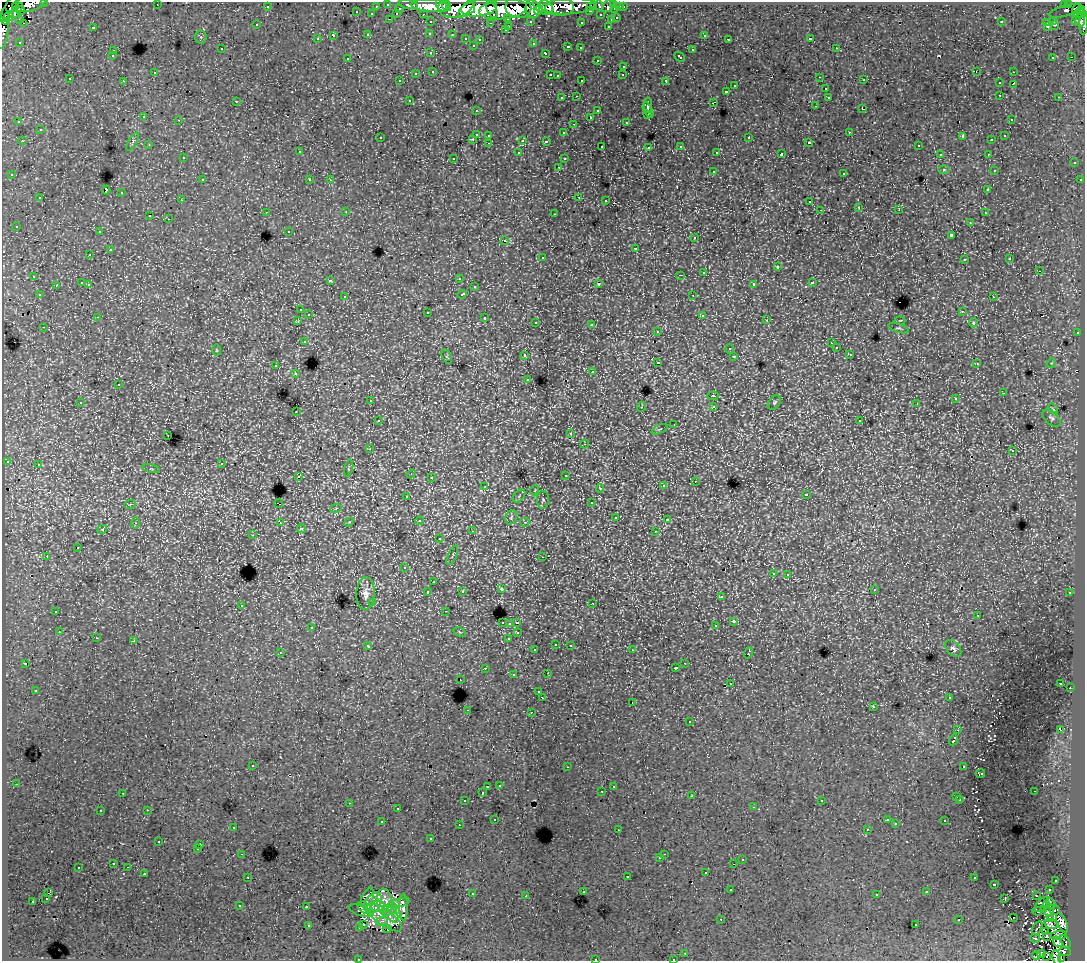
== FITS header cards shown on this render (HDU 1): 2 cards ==
NAXIS1  =                 1083
NAXIS2  =                  959

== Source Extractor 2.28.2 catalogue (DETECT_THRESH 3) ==
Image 1083 x 959 px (HDU 1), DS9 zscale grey, 1 PNG px = 1 image px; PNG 1087 x 963 px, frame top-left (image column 1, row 959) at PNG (2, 2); each listed source drawn as its Kron ellipse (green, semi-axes under 4 px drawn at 4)
Background 269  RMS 2.3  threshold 6.84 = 3 sigma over >= 5 px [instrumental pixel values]
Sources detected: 560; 6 with non-positive FLUX_AUTO (blend fragments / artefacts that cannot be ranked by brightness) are neither listed nor drawn; of the other 554, the 500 brightest by FLUX_AUTO listed and drawn (54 fainter detections omitted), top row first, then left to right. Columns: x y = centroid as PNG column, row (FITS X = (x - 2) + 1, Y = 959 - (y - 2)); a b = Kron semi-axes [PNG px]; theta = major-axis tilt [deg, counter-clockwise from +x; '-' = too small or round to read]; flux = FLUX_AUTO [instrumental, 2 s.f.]
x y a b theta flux
45 2 3 2 - 5600
29 4 17 7 12 64000
388 4 3 3 - 7900
614 4 3 3 - 10000
1064 4 3 3 - 5900
157 5 3 2 - 170
408 5 10 3 -11 22000
441 5 7 4 -54 100000
1069 5 4 3 - 19000
16 6 3 3 - 26000
267 6 3 3 - 2800
376 6 3 2 - 1400
430 6 19 6 -4 310000
447 6 5 3 - 78000
543 6 11 7 -34 210000
557 6 17 9 -5 190000
569 6 28 8 4 150000
590 6 3 2 - 3300
599 6 5 3 - 8300
608 6 7 5 45 13000
457 7 18 10 3 410000
518 7 13 10 -11 230000
593 7 3 3 - 2300
620 7 3 3 - 2000
623 7 3 3 - 3300
10 8 15 5 61 16000
400 8 3 3 - 1800
479 8 18 8 7 590000
466 9 11 4 47 160000
503 9 24 9 6 700000
532 9 9 7 -79 250000
549 9 4 3 - 80000
615 9 3 3 - 10000
21 10 4 3 - 45000
492 10 9 4 -65 110000
538 10 4 4 - 110000
1076 10 7 4 74 210000
1082 10 4 3 - 170000
590 11 3 3 - 1100
1066 11 17 5 14 8800
16 12 10 4 52 140000
357 12 3 2 - 650
372 14 3 3 - 2300
397 14 3 2 - 350
423 14 3 2 - 3100
1080 14 6 4 -3 89000
601 15 3 3 - 2300
9 16 6 3 43 87000
508 18 3 3 - 1300
617 18 3 3 - 1100
19 19 3 3 - 1900
390 19 3 2 - 530
611 20 3 3 - 790
1076 20 3 3 - 9700
1080 20 6 5 - 36000
530 21 3 3 - 2400
1054 21 3 3 - 2600
6 22 4 3 - 120000
431 22 3 3 - 3000
581 22 3 3 - 240
1001 22 3 2 - 190
24 23 3 2 - 240
490 23 3 2 - 170
1046 23 3 2 - 280
1084 24 11 3 87 34000
257 25 3 3 - 350
1054 25 3 2 - 260
509 26 3 2 - 680
608 26 3 2 - 740
93 27 3 3 - 1900
1047 27 3 2 - 250
3 29 20 5 84 45000
505 30 3 2 - 400
430 33 3 3 - 360
368 34 3 3 - 960
333 35 4 3 - 1100
452 35 3 3 - 450
704 35 3 3 - 600
201 37 6 6 - 250
466 38 3 3 - 610
811 38 3 3 - 18000
317 39 3 3 - 410
480 39 3 3 - 340
728 39 3 2 - 170
19 42 3 2 - 180
533 44 4 3 - 220
473 45 3 2 - 240
568 47 3 3 - 880
580 48 3 2 - 280
836 48 3 2 - 540
221 49 3 3 - 400
692 50 3 3 - 780
113 51 3 3 - 590
431 53 3 3 - 460
546 53 4 3 - 910
112 56 3 3 - 270
680 57 6 3 -42 820
1053 57 3 2 - 260
1071 57 2 2 - 180
347 58 2 2 - 140
597 60 3 3 - 460
624 66 3 3 - 670
433 71 3 3 - 530
976 71 2 2 - 280
1013 72 3 2 - 540
154 73 3 2 - 210
416 73 3 3 - 1100
550 75 3 2 - 810
623 75 3 2 - 210
557 76 3 3 - 290
820 77 2 2 - 270
70 79 3 3 - 340
864 80 3 2 - 290
123 81 3 3 - 160
400 81 3 2 - 260
582 81 3 2 - 1100
666 81 4 3 - 2000
999 83 3 3 - 600
1013 84 3 2 - 250
735 86 3 3 - 570
825 89 3 3 - 530
726 91 3 3 - 830
1000 95 3 2 - 600
577 96 3 2 - 490
828 97 3 3 - 570
1059 97 3 2 - 430
562 98 3 3 - 530
409 100 3 2 - 430
236 101 3 2 - 260
713 102 4 2 - 850
648 105 7 2 -88 4100
815 106 3 2 - 260
862 109 4 3 - 1400
476 110 3 2 - 410
648 110 8 3 -63 2500
598 111 3 3 - 750
648 115 3 3 - 570
144 117 3 3 - 580
591 117 3 2 - 850
1011 119 3 2 - 280
179 120 3 2 - 340
19 122 3 2 - 240
626 122 3 3 - 340
574 124 3 2 - 180
40 130 3 3 - 1000
849 132 3 2 - 380
563 133 3 3 - 290
476 134 3 3 - 1600
489 135 3 3 - 510
963 136 4 2 - 970
1005 136 3 3 - 320
380 138 3 2 - 350
749 138 3 3 - 910
473 139 3 3 - 770
523 140 3 3 - 1600
992 140 3 3 - 290
22 141 3 2 - 550
546 141 4 3 - 340
133 142 10 3 61 270
809 142 4 4 - 200
489 143 3 2 - 510
149 145 3 3 - 240
602 146 3 2 - 360
681 146 3 3 - 480
918 146 3 2 - 430
649 147 3 3 - 270
299 152 3 3 - 640
717 152 3 3 - 290
519 153 3 3 - 470
781 154 4 3 - 2400
940 154 3 2 - 270
988 154 3 2 - 420
183 158 3 2 - 360
454 158 3 3 - 300
564 159 3 3 - 290
1074 163 3 3 - 750
559 167 3 3 - 460
944 170 6 4 0 200
994 170 3 3 - 340
713 171 3 3 - 740
844 173 3 3 - 870
12 175 3 3 - 360
202 180 3 3 - 620
310 180 3 3 - 370
330 180 3 3 - 200
1080 180 3 2 - 330
106 190 4 3 - 1800
988 190 3 3 - 520
121 193 3 3 - 1200
579 197 3 2 - 710
40 198 3 3 - 780
181 200 2 2 - 280
606 200 3 2 - 310
810 202 3 2 - 290
859 207 3 3 - 360
820 210 3 2 - 150
899 210 2 2 - 260
266 212 3 2 - 350
346 212 3 2 - 360
985 213 3 2 - 350
554 214 3 2 - 410
149 215 3 2 - 220
168 219 3 2 - 380
970 222 3 3 - 330
16 226 3 3 - 290
289 231 3 3 - 230
99 232 3 3 - 450
951 235 4 3 - 2100
694 238 3 3 - 450
505 241 3 2 - 1400
635 248 3 3 - 1200
110 250 3 3 - 1100
90 255 3 2 - 330
542 257 3 3 - 500
1010 259 3 3 - 340
964 260 3 3 - 410
777 267 3 3 - 1300
1039 271 3 2 - 430
704 272 3 3 - 1000
680 275 3 2 - 7400
34 276 3 3 - 550
459 278 3 3 - 310
330 280 3 3 - 470
82 283 3 3 - 1100
599 283 3 3 - 3600
812 283 3 3 - 960
89 284 3 3 - 560
754 284 4 3 - 2200
56 285 3 3 - 370
474 287 3 3 - 420
462 294 5 3 - 960
39 295 3 3 - 340
693 295 3 2 - 510
345 297 3 3 - 350
993 297 3 2 - 360
300 310 3 2 - 410
962 311 3 3 - 330
428 312 3 3 - 1300
309 315 3 3 - 630
702 315 3 3 - 550
98 317 3 3 - 330
485 318 3 3 - 950
767 320 3 2 - 420
900 320 5 3 - 160
298 321 4 4 - 160
536 322 3 3 - 360
973 323 4 4 - 530
592 325 3 3 - 2500
44 327 3 2 - 310
899 328 10 4 -16 350
657 331 3 3 - 590
1077 333 3 2 - 720
304 341 3 3 - 620
831 343 3 3 - 160
836 348 3 3 - 440
730 349 5 3 - 190
216 350 6 3 -90 160
850 354 3 3 - 390
525 355 4 3 - 550
447 356 7 4 -65 210
733 356 4 3 - 320
658 362 3 3 - 1900
1051 363 5 4 - 140
977 364 3 3 - 270
276 366 3 3 - 880
592 372 3 3 - 830
296 374 4 3 - 460
528 379 4 3 - 440
118 385 3 3 - 400
1003 393 4 3 - 290
713 396 6 4 -1 190
955 399 3 3 - 310
370 401 3 2 - 480
80 402 3 3 - 380
774 402 8 5 51 350
917 404 4 3 - 170
714 406 3 3 - 490
641 407 5 3 - 160
1053 409 6 3 -54 200
296 412 3 2 - 250
1052 418 11 6 -42 510
378 421 4 3 - 300
860 421 3 2 - 240
674 424 3 2 - 170
659 429 8 3 22 230
571 434 3 3 - 460
168 435 3 2 - 350
585 444 4 3 - 280
370 449 3 2 - 280
1012 451 3 3 - 360
7 461 3 3 - 440
222 463 3 3 - 350
38 465 3 3 - 430
349 468 9 3 75 190
151 469 9 3 -12 280
411 474 5 4 - 140
565 475 3 3 - 410
298 476 3 2 - 160
431 477 3 3 - 310
695 481 3 3 - 330
485 486 3 2 - 490
663 486 3 3 - 580
600 488 4 3 - 410
535 490 5 3 - 130
806 494 3 3 - 330
407 496 4 4 - 360
519 496 8 4 46 330
543 500 9 6 88 400
278 503 4 2 - 680
591 503 4 3 - 350
130 504 6 3 19 150
336 508 6 3 19 150
511 517 7 5 69 380
616 518 3 3 - 1100
667 520 4 4 - 420
419 521 4 3 - 390
349 522 6 3 44 170
525 522 5 3 - 500
136 523 5 4 - 180
280 523 3 3 - 360
102 529 5 4 - 150
301 529 4 4 - 410
472 531 3 2 - 160
656 531 3 2 - 530
253 535 4 3 - 340
439 539 3 3 - 550
78 548 3 2 - 440
452 555 10 2 66 180
47 556 3 2 - 1200
543 557 3 2 - 270
404 568 3 3 - 300
773 573 4 3 - 300
788 574 3 2 - 500
433 582 3 2 - 220
501 589 4 3 - 780
874 589 3 3 - 560
462 591 4 4 - 420
428 592 3 3 - 620
366 593 16 9 87 1300
1070 593 4 3 - 510
721 597 3 3 - 590
373 602 3 3 - 540
593 603 3 2 - 390
241 605 3 3 - 540
56 611 3 3 - 1700
445 611 3 2 - 210
978 615 3 2 - 160
734 621 3 3 - 2000
502 622 3 3 - 280
510 623 3 3 - 570
517 623 3 3 - 2100
716 626 3 3 - 1300
312 627 3 3 - 580
59 632 3 2 - 340
460 632 6 3 -31 140
518 633 3 2 - 370
96 638 3 3 - 490
509 638 4 3 - 1200
134 641 3 3 - 1300
556 644 3 2 - 380
570 645 3 3 - 1200
368 646 4 3 - 570
953 648 10 6 -49 500
535 650 3 3 - 290
632 650 3 2 - 310
280 652 4 3 - 160
748 653 6 3 71 1200
25 663 3 2 - 210
685 663 3 2 - 540
485 668 3 2 - 420
676 668 3 3 - 480
547 673 3 2 - 740
513 675 3 3 - 560
460 679 3 2 - 240
1061 683 3 3 - 280
731 684 3 2 - 610
1070 688 2 2 - 330
35 690 3 3 - 370
539 692 3 3 - 350
949 697 3 2 - 250
542 698 4 3 - 1400
632 702 2 2 - 220
873 707 3 3 - 370
467 710 2 2 - 410
531 712 3 2 - 520
689 722 3 3 - 680
1060 729 4 3 - 1900
958 730 3 2 - 780
954 740 5 3 - 4500
253 765 3 2 - 360
964 766 3 2 - 430
567 767 3 2 - 210
980 773 4 2 - 150
16 784 3 2 - 410
499 785 3 3 - 330
488 786 3 2 - 1100
614 786 3 3 - 400
602 791 3 2 - 500
1034 791 3 2 - 280
123 793 3 2 - 230
482 793 3 3 - 460
692 796 3 2 - 300
957 797 3 3 - 740
960 799 3 3 - 380
465 801 3 2 - 380
822 801 3 2 - 190
349 803 3 2 - 500
753 807 3 2 - 420
397 809 3 2 - 340
147 810 3 2 - 810
100 811 3 2 - 450
495 819 3 2 - 260
887 820 3 3 - 400
945 821 3 3 - 670
382 822 3 3 - 1600
895 824 4 3 - 210
459 825 3 2 - 130
233 827 3 2 - 370
867 829 3 2 - 260
618 830 3 2 - 290
431 838 3 3 - 380
159 842 3 3 - 450
200 845 3 3 - 8300
198 848 3 3 - 230
241 854 3 2 - 330
664 854 3 2 - 310
660 858 3 3 - 430
742 860 3 3 - 670
114 863 3 2 - 300
734 864 2 2 - 730
128 867 3 2 - 430
78 868 3 3 - 660
706 872 3 3 - 720
144 873 3 3 - 820
627 876 3 3 - 1100
248 877 3 2 - 480
974 878 3 3 - 620
1056 880 3 3 - 410
994 884 3 3 - 1400
730 890 3 2 - 280
1049 890 3 2 - 730
583 891 3 3 - 470
927 892 3 3 - 460
48 893 3 2 - 380
472 894 3 3 - 920
877 894 3 3 - 320
526 896 3 2 - 250
1036 896 3 2 - 160
367 898 10 5 65 480
1005 898 4 3 - 210
46 899 3 2 - 650
33 901 3 3 - 190
373 903 11 7 58 1900
385 903 14 7 -81 1600
399 903 11 4 14 580
1050 903 6 3 -58 200
1042 905 9 5 49 620
240 906 3 3 - 250
378 906 7 6 - 710
1047 906 3 3 - 270
306 907 3 3 - 470
403 907 13 3 89 370
365 908 7 5 -40 360
392 908 6 4 -68 410
1044 909 3 2 - 150
1055 910 5 2 - 140
360 911 13 5 -21 440
1037 911 5 3 - 390
1049 911 6 5 - 350
391 914 10 5 -51 1200
384 918 21 8 -36 1500
1013 918 2 2 - 400
721 919 3 2 - 150
959 919 3 2 - 170
1051 919 4 2 - 240
382 921 6 3 15 420
1062 923 10 4 -64 780
1051 924 7 5 -14 580
308 925 3 3 - 700
364 925 3 2 - 270
916 925 3 2 - 450
360 927 3 3 - 400
1037 928 7 2 59 250
387 929 4 2 - 190
1045 932 3 3 - 380
1046 936 4 3 - 270
1059 936 8 3 5 590
1035 938 5 2 - 170
1058 942 5 4 - 1500
1065 942 7 2 -57 130
1064 952 6 3 -3 2100
685 953 3 2 - 530
1041 954 4 2 - 180
1036 956 4 3 - 200
1046 956 2 2 - 140
1056 958 7 3 -78 5800
358 959 3 2 - 320
595 959 3 2 - 910
673 959 3 2 - 410
1061 959 4 2 - 1800
At the frame edge (FLAGS 8, measured only in part): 9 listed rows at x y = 45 2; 29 4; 1084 24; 3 29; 1056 958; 358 959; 595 959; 673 959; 1061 959
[54 fainter detections neither listed nor drawn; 6 non-positive-flux detections neither listed nor drawn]